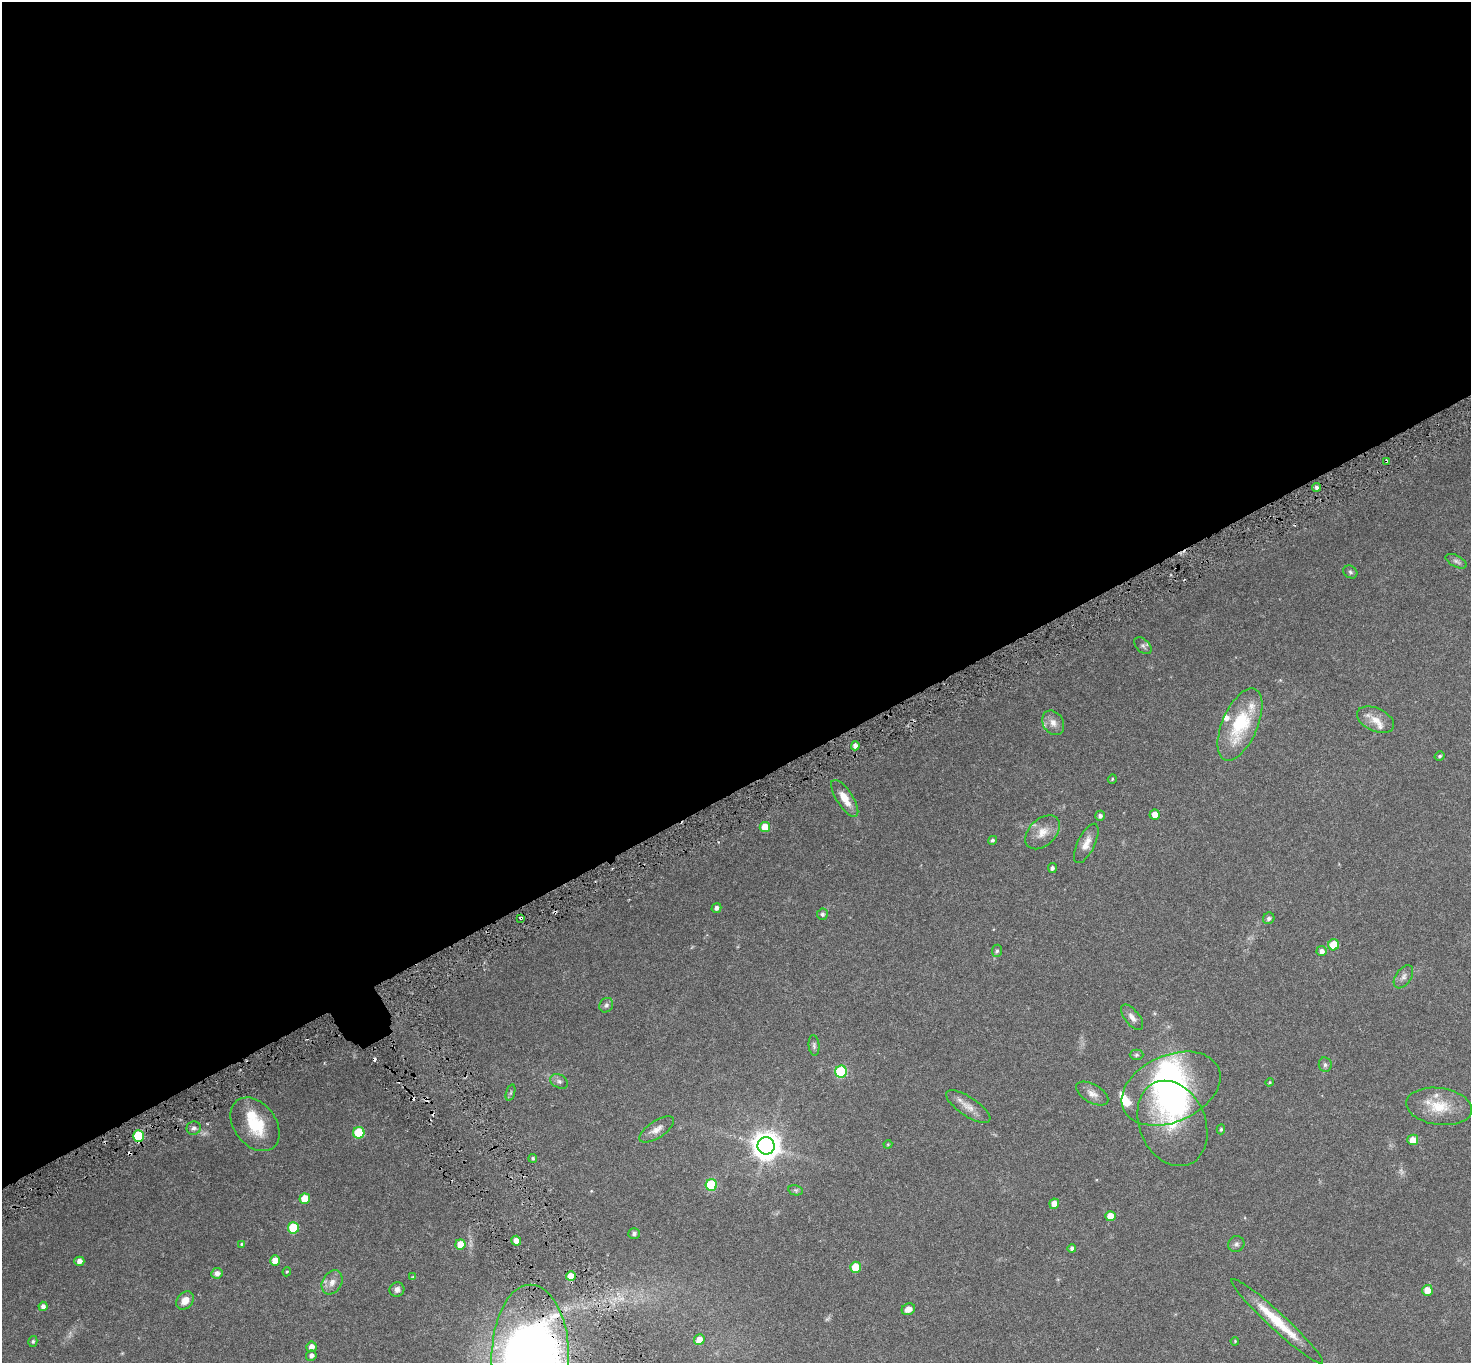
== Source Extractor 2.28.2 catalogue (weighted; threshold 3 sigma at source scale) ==
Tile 2 of 4 x 4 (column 2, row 1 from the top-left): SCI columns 1481-2949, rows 4290-5650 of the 5898 x 5792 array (HDU 1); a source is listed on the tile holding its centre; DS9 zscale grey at full resolution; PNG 1473 x 1365 px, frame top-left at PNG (2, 2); each listed source drawn as its Kron ellipse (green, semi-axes under 4 px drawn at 4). Shown black and unused: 58% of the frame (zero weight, under 3 of 6 exposures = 1% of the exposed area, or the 3 px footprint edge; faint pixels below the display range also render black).
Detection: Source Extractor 2.28.2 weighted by HDU 2 'WHT'; one run over the whole footprint, this tile lists its part. Background 0.024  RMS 0.003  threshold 0.0121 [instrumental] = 3 sigma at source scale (4.09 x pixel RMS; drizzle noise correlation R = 1.36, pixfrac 0.8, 0.0396/0.0396 arcsec/px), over >= 5 px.
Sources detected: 100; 3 too faint to see at this stretch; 2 inside a brighter object's white glare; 5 cosmic-ray / hot-pixel residue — neither listed nor drawn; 7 inside a brighter listed object's ellipse — not listed separately; the other 83 listed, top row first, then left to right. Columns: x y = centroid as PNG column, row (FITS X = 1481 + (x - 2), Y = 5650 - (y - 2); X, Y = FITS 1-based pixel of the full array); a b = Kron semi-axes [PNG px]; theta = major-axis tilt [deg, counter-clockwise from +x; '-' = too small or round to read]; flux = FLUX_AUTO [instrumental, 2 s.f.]
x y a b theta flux
1386 461 4 2 - 0.36
1316 487 4 4 - 0.75
1456 561 11 5 -27 0.71
1350 572 7 6 - 0.51
1143 646 10 6 -43 0.74
1376 720 20 11 -24 3
1053 723 13 10 -57 1.9
1240 724 39 17 66 15
855 746 4 4 - 1
1440 756 5 4 - 0.42
1112 779 5 4 - 0.25
845 798 21 8 -57 3.7
1155 815 5 5 - 2.1
1100 816 5 5 - 0.71
765 827 5 5 - 4.2
1042 832 20 13 43 3.2
992 840 5 4 - 0.49
1086 843 21 8 64 2.5
1052 868 5 4 - 0.59
716 908 5 4 - 0.85
822 914 5 5 - 0.64
521 918 3 3 - 1.7
1269 918 6 5 - 0.69
1334 945 5 5 - 6.9
997 951 6 5 - 0.44
1322 951 5 5 - 1.2
1403 977 13 7 55 1.2
606 1005 7 6 - 0.71
1132 1017 15 7 -51 1.4
814 1045 10 5 -85 0.64
1136 1055 7 5 1 0.43
1325 1065 7 6 - 0.62
841 1072 6 6 - 20
559 1081 9 6 -28 0.82
1270 1082 4 3 - 0.25
1171 1089 52 33 24 36
511 1093 8 3 71 0.4
1092 1094 18 9 -30 1.8
1439 1106 33 18 -7 7.1
968 1107 26 9 -34 2.5
1172 1123 44 33 -66 13
255 1124 30 21 -52 9.8
194 1128 7 6 - 0.82
657 1129 20 8 34 1.9
1221 1129 5 4 - 0.35
359 1133 6 5 - 12
138 1136 6 5 - 14
1413 1140 5 5 - 2.7
888 1144 4 4 - 0.21
766 1146 8 8 - 320
533 1158 4 4 - 0.41
711 1185 6 5 - 18
795 1190 7 5 -12 0.53
305 1199 5 5 - 5.7
1054 1204 5 4 - 2
1110 1216 5 5 - 3
293 1228 5 5 - 13
634 1234 6 5 - 0.59
516 1241 5 5 - 1.7
241 1244 4 3 - 0.23
460 1244 5 5 - 4.2
1236 1244 8 7 - 0.78
1072 1248 4 4 - 0.73
79 1261 5 4 - 1.3
275 1261 5 5 - 2.7
856 1267 5 5 - 6.8
287 1272 5 4 - 0.28
217 1273 5 5 - 1.2
571 1276 5 5 - 3.5
413 1277 3 3 - 0.25
332 1282 13 9 59 1.9
397 1289 7 7 - 0.95
1427 1290 5 5 - 2.8
185 1301 10 7 48 2.2
43 1306 4 4 - 0.92
908 1309 7 5 23 1.7
1277 1321 62 8 -43 9.1
699 1340 5 5 - 2.9
33 1341 5 4 - 0.38
1235 1341 4 3 - 0.23
311 1347 5 5 - 1.7
311 1356 5 5 - 0.92
530 1359 74 39 90 220
Overlapping masked pixels (flux is a lower limit): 4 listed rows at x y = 1386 461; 521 918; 138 1136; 530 1359
Isophote crosses this tile's border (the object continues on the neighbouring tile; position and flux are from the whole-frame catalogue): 1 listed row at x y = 530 1359